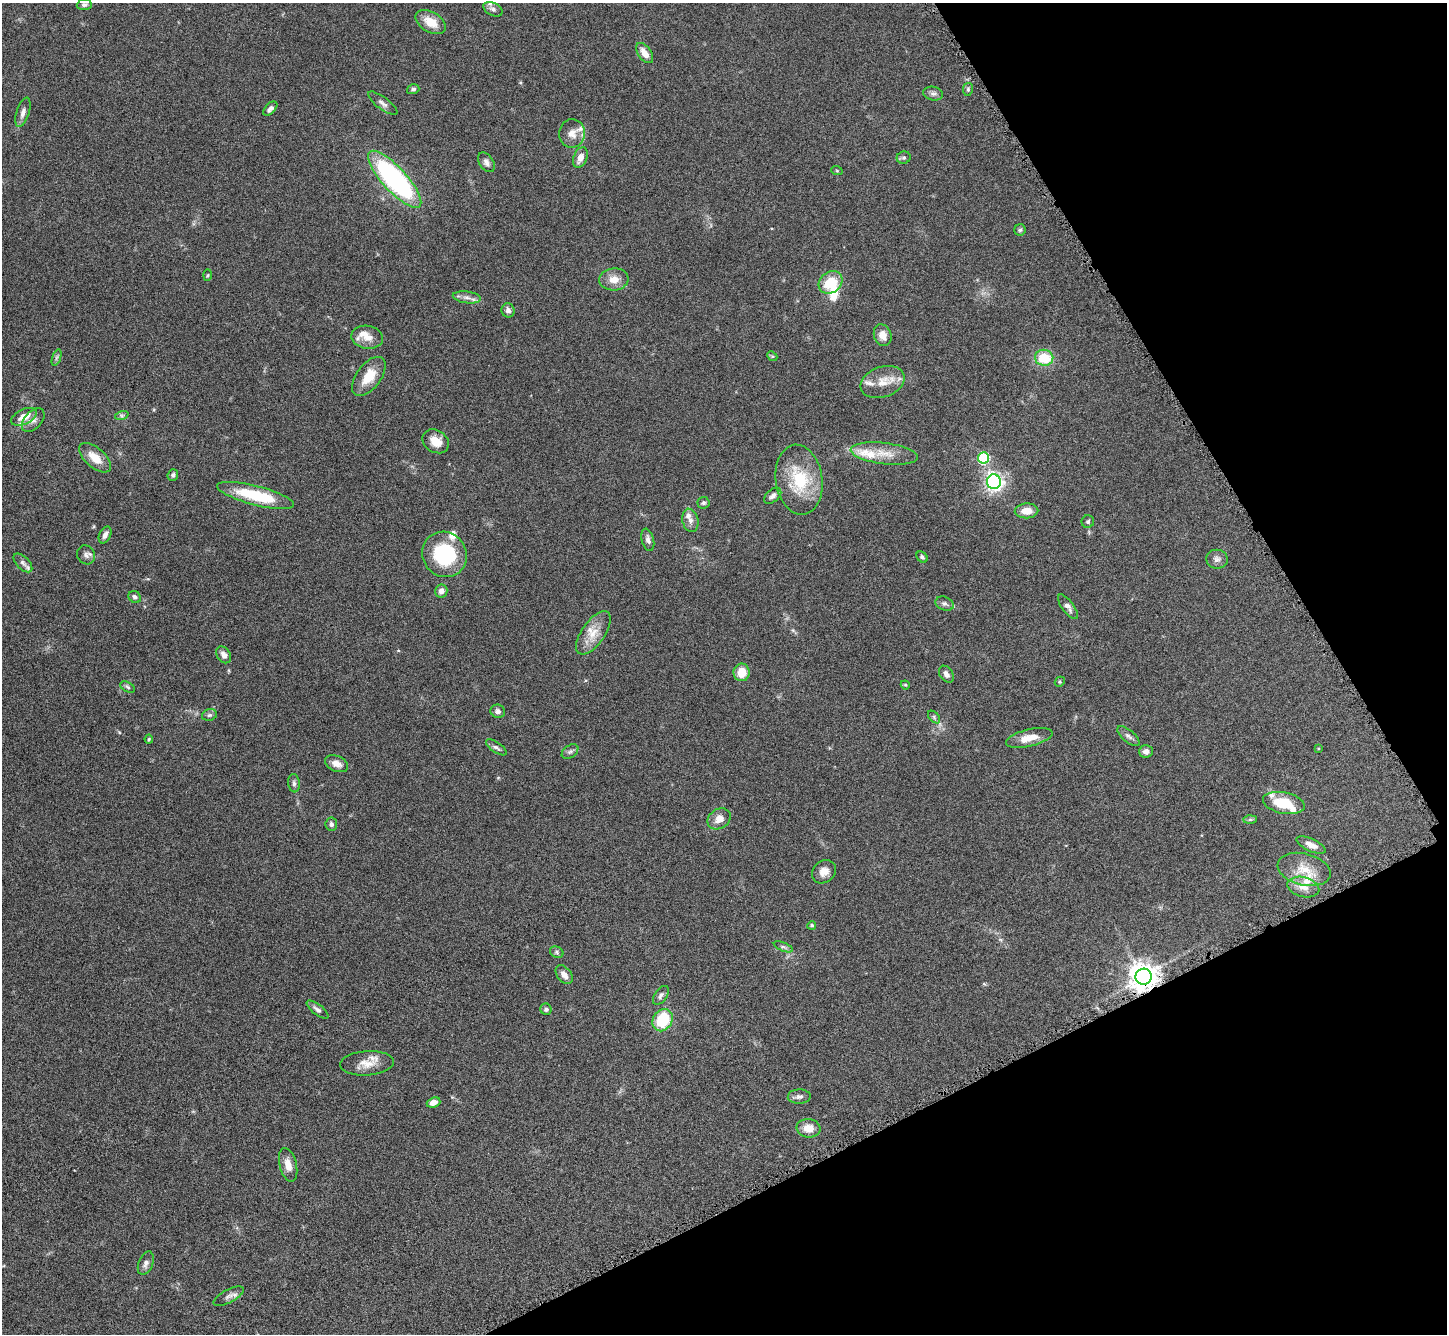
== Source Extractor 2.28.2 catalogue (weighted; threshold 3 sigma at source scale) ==
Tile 12 of 4 x 4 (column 4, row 3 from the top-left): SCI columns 4350-5794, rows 1634-2965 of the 5805 x 5795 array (HDU 1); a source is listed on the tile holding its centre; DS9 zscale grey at full resolution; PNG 1449 x 1336 px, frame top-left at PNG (2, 3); each listed source drawn as its Kron ellipse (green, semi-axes under 4 px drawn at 4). Shown black and unused: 24% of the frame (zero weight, under 8 of 16 exposures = <1% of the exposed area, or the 3 px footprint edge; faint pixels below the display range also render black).
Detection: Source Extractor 2.28.2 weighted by HDU 2 'WHT'; one run over the whole footprint, this tile lists its part. Background 0.0645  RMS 0.003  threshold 0.0124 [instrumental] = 3 sigma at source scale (4.09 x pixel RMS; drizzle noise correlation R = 1.36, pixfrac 0.8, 0.05/0.05 arcsec/px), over >= 5 px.
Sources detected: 114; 1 inside a brighter object's white glare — neither listed nor drawn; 14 inside a brighter listed object's ellipse — not listed separately; the other 99 listed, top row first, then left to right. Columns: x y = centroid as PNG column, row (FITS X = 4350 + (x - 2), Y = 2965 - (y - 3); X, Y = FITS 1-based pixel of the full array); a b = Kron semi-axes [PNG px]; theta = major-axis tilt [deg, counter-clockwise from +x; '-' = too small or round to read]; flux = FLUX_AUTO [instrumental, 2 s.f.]
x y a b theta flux
84 5 7 5 5 0.69
493 9 10 6 -26 1
431 22 16 10 -31 4.5
645 53 11 6 -54 2.7
413 89 6 5 - 0.64
968 89 6 5 - 0.53
933 94 10 7 -13 0.89
383 103 18 6 -37 1.3
270 109 9 5 47 1
23 112 15 6 73 1.4
572 133 14 13 - 2.8
580 158 11 7 68 2.2
904 158 7 6 - 0.62
486 162 11 7 -57 1.1
837 171 6 3 -19 0.27
395 179 37 12 -47 58
1020 230 6 5 - 0.54
208 275 5 3 - 0.3
614 279 15 11 6 3
831 282 13 10 38 7.3
467 297 14 6 -8 1.5
508 310 7 6 - 1.1
883 335 11 8 -69 2.6
367 337 16 11 -10 3
772 356 5 4 - 0.36
56 358 9 4 71 0.53
1044 358 9 8 - 8.9
369 376 23 12 53 5.6
882 382 23 15 18 4.8
122 415 7 4 18 0.56
24 417 14 7 25 3.3
33 420 14 8 47 1.6
436 441 14 11 -34 3.3
884 454 34 10 -7 5.3
95 458 19 10 -41 4.4
983 458 5 5 - 24
173 475 6 5 - 0.62
799 480 35 23 -82 14
994 482 7 7 - 92
256 495 39 9 -14 13
773 496 10 6 40 1.1
703 503 6 5 - 0.6
1027 511 12 7 2 3.2
690 520 12 8 -77 1.4
1088 522 6 6 - 0.56
105 535 9 5 64 1.1
648 540 11 6 -76 1.1
444 554 23 21 -51 20
86 555 10 8 -54 1.1
922 557 6 4 -45 0.57
1217 559 11 9 -8 1.2
23 563 11 6 -45 0.95
441 591 6 6 - 1.6
135 597 6 5 - 0.73
945 604 9 6 -22 0.93
1068 607 15 6 -53 1.3
593 633 25 11 55 4.5
224 655 9 6 -56 1.4
742 672 9 8 - 4.1
946 674 9 6 -55 1.1
1060 682 5 4 - 0.36
905 685 5 4 - 0.31
128 687 8 5 -29 0.56
498 711 7 6 - 0.95
209 715 7 5 16 0.62
934 717 7 4 -47 0.54
1128 736 14 6 -41 1
1029 738 24 8 14 4
149 739 4 4 - 0.3
496 747 12 5 -33 0.82
1318 748 4 2 - 0.22
1146 751 7 6 - 1.2
570 752 9 6 36 0.78
337 764 12 7 -24 1.9
294 783 9 5 -83 0.8
1284 803 21 10 -11 8
719 819 12 9 33 2.5
1250 819 6 4 1 0.48
331 824 7 5 -82 0.71
1311 845 16 6 -24 2.4
1304 869 27 16 -14 5.9
824 872 13 10 41 2.3
1303 887 16 10 -15 2.8
812 925 4 4 - 0.5
783 947 10 4 -22 0.61
557 952 7 5 -24 0.55
564 975 11 7 -51 1.9
1143 977 8 8 - 400
661 995 11 6 54 0.94
546 1009 6 5 - 0.72
317 1010 13 5 -37 1
663 1020 12 9 57 11
367 1063 27 12 4 4.2
799 1097 11 7 2 1.1
434 1102 7 5 20 1.9
809 1128 12 9 -8 3.3
288 1165 17 8 -76 2.8
146 1263 12 7 69 1.3
229 1296 16 6 27 1.4
Overlapping masked pixels (flux is a lower limit): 1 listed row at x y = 1143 977